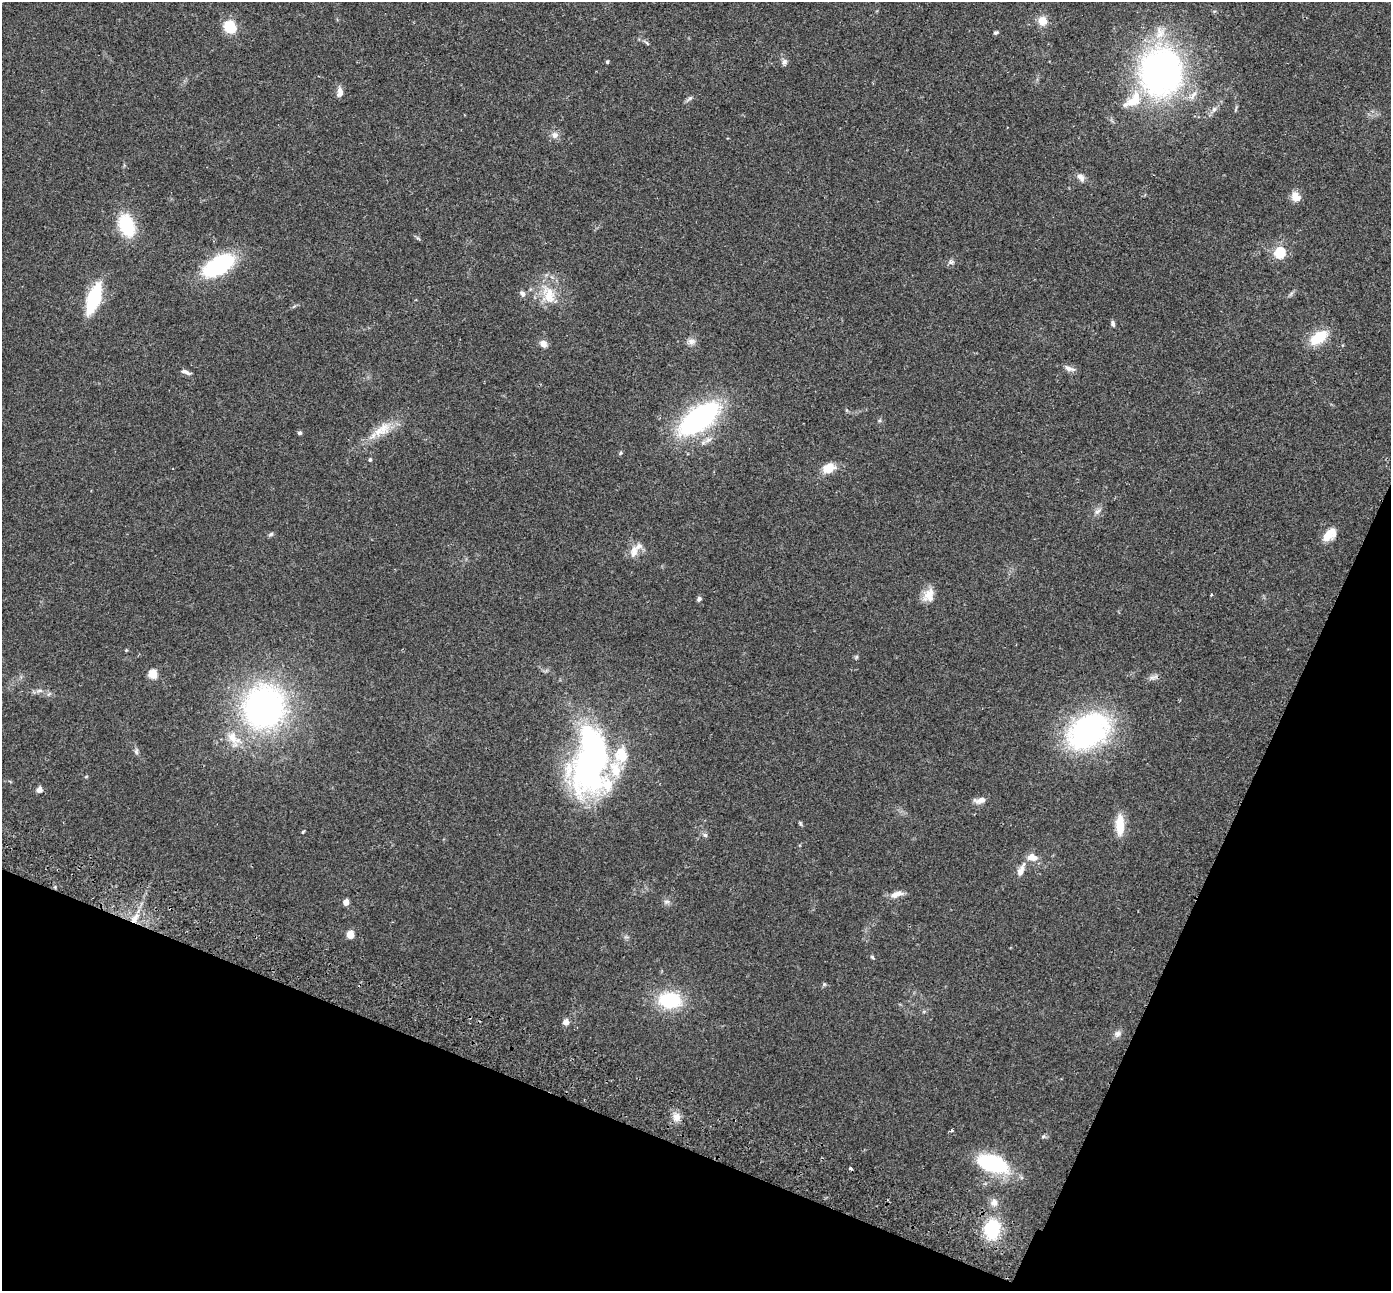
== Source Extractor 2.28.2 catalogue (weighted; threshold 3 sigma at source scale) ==
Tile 15 of 4 x 4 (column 3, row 4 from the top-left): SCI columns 2804-4192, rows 196-1484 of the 5610 x 5679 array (HDU 1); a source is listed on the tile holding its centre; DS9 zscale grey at full resolution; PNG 1393 x 1293 px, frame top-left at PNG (2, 2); no overlay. Shown black and unused: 21% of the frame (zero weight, under 2 of 3 exposures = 3% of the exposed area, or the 3 px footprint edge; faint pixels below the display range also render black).
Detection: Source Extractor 2.28.2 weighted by HDU 2 'WHT'; one run over the whole footprint, this tile lists its part. Background 0.109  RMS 0.0092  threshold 0.0414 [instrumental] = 3 sigma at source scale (4.5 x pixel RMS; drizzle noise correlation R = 1.50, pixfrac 1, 0.05/0.05 arcsec/px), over >= 5 px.
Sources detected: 80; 3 inside a brighter object's white glare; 3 cosmic-ray / hot-pixel residue — not listed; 8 inside a brighter listed object's ellipse — not listed separately; the other 66 listed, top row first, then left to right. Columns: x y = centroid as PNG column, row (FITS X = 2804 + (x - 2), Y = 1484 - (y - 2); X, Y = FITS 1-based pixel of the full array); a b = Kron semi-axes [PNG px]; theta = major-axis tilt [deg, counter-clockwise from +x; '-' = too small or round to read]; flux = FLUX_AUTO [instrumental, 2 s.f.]
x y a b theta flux
1042 21 11 11 - 9.3
230 27 11 10 - 25
995 33 6 5 - 1.5
607 62 4 3 - 1.4
784 62 9 7 -77 3
1161 72 49 43 80 290
340 92 12 7 87 5
690 98 9 4 45 2.1
1214 109 9 6 63 3.1
555 135 10 9 - 4.5
1081 177 12 8 -43 4.6
1295 196 14 10 -67 7.3
127 225 18 12 -70 55
1280 253 6 5 - 64
951 262 7 6 - 2.2
218 265 33 17 30 81
522 294 8 6 -57 2.9
549 295 28 16 -72 22
94 298 21 9 71 79
1113 323 7 5 -75 2.3
1319 338 20 11 34 27
691 341 11 8 3 4
543 344 8 7 - 5.9
1069 368 16 6 -20 4.3
186 372 13 5 -22 3.3
699 419 38 18 37 180
383 429 20 14 61 15
300 433 5 5 - 1.7
370 460 5 4 - 1.4
829 468 14 10 19 14
1098 511 10 5 27 2.7
271 534 8 4 36 1.5
1326 537 15 12 23 9.8
634 551 18 9 79 8.7
929 594 22 10 46 9.9
699 599 6 5 - 2
126 650 4 3 - 0.81
153 674 5 5 - 34
39 691 9 4 0 2.7
264 707 39 36 65 280
1088 731 39 26 35 210
233 738 24 14 -52 16
136 752 8 6 -88 2.1
593 760 64 31 67 280
39 790 7 6 - 3.6
980 800 16 8 8 5.8
800 823 6 4 -72 1.2
1120 825 24 9 90 19
303 832 5 3 - 0.85
705 835 6 5 - 1.9
1032 857 14 9 -14 8.1
1021 870 20 8 67 7.1
896 894 17 8 16 7
346 902 5 4 - 9.6
667 902 9 4 0 2.1
135 918 15 6 62 8.4
350 935 5 5 - 23
872 957 6 4 -38 1.2
824 984 5 5 - 1.2
670 1000 19 13 -3 59
566 1022 5 5 - 7.2
1117 1034 10 8 51 3.8
677 1117 11 10 - 7.2
992 1163 29 15 -17 80
994 1203 11 10 - 5.5
992 1229 18 14 86 51
Overlapping masked pixels (flux is a lower limit): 1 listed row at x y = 135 918